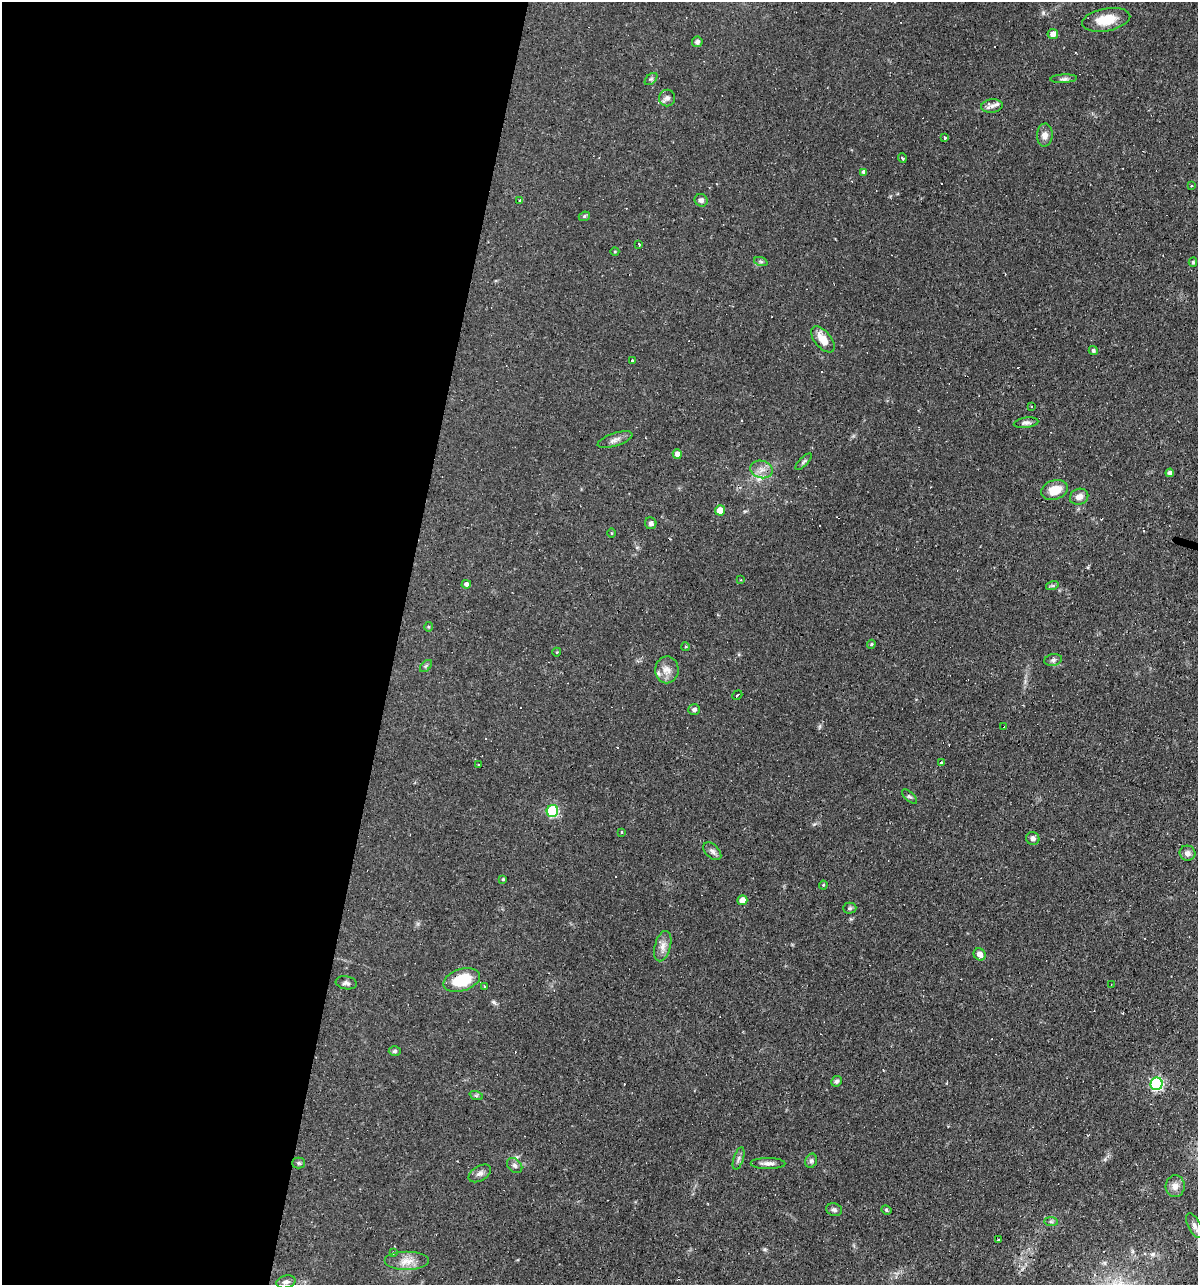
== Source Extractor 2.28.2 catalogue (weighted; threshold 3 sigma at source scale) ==
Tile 5 of 4 x 4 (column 1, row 2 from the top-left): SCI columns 250-1445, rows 2565-3847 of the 5156 x 5129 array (HDU 1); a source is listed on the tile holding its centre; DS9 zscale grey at full resolution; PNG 1200 x 1287 px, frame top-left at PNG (2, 2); each listed source drawn as its Kron ellipse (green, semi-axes under 4 px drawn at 4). Shown black and unused: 33% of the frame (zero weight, under 2 of 3 exposures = <1% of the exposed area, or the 3 px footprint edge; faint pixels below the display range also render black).
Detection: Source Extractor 2.28.2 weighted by HDU 2 'WHT'; one run over the whole footprint, this tile lists its part. Background 0.066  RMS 0.0053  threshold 0.0236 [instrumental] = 3 sigma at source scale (4.5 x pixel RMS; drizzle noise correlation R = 1.50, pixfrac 1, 0.05/0.05 arcsec/px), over >= 5 px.
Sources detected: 99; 15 cosmic-ray / hot-pixel residue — neither listed nor drawn; the other 84 listed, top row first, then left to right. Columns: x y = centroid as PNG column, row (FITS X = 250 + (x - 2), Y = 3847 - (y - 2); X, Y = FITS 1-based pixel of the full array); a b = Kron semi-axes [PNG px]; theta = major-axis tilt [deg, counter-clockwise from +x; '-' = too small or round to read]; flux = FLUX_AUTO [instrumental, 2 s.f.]
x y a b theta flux
1106 20 24 11 11 11
1053 34 5 5 - 3.2
697 42 5 5 - 1.7
651 79 7 4 44 0.88
1064 79 13 4 3 1.4
667 98 8 8 - 1.9
992 106 11 6 6 2.4
1045 135 11 8 87 2.9
945 137 3 2 - 0.53
902 158 5 3 - 0.52
864 172 4 4 - 1.9
1191 186 3 2 - 0.56
520 200 3 2 - 1.1
701 200 7 6 - 1.6
584 216 6 4 23 0.78
639 244 3 2 - 1.3
615 252 4 3 - 0.4
761 262 7 4 -19 0.89
1193 262 4 4 - 0.91
823 339 15 8 -51 6.6
1093 350 4 4 - 1.1
632 360 3 3 - 1.5
1031 407 3 2 - 0.59
1026 423 12 5 7 1.7
615 440 18 6 18 2.7
677 454 5 5 - 3.3
804 462 11 4 45 0.97
761 469 11 8 -15 3.7
1170 473 4 4 - 1.9
1055 490 14 9 18 7.8
1079 497 9 8 - 3.5
720 510 5 5 - 6.9
651 523 6 5 - 1.4
611 533 5 3 - 0.45
741 580 3 3 - 0.42
466 584 5 4 - 1.9
1052 586 6 4 17 0.8
428 627 5 3 - 0.59
871 644 4 4 - 0.61
685 647 4 3 - 0.75
557 652 4 3 - 0.38
1053 660 9 6 10 1.5
426 666 7 4 45 0.85
667 670 13 11 88 4.8
737 695 5 2 - 0.58
694 709 6 5 - 1.4
1003 726 3 2 - 0.76
942 762 3 3 - 1.2
478 765 3 2 - 0.91
909 796 9 4 -43 1
552 811 6 5 - 42
622 832 3 3 - 4.2
1033 838 7 6 - 2
712 851 11 6 -45 2
1187 853 8 7 - 2.2
503 879 3 3 - 0.55
823 885 4 4 - 0.55
742 900 5 5 - 5.3
850 908 6 5 - 0.93
663 946 15 8 74 3.7
980 954 6 5 - 2.6
462 980 19 11 18 21
346 983 10 6 -9 1.7
1111 985 3 2 - 0.31
485 986 3 3 - 1.6
395 1051 6 5 - 0.88
836 1081 5 5 - 1.3
1157 1084 6 6 - 71
476 1095 7 4 -18 0.82
739 1158 11 5 73 1.6
811 1161 7 5 73 1.2
299 1163 6 5 - 0.91
768 1163 17 5 0 2.7
515 1166 8 6 -45 1.6
480 1173 12 7 30 2.2
1175 1186 11 9 87 3.3
834 1210 8 6 -14 1.4
886 1210 5 3 - 0.74
1051 1222 7 4 0 0.92
1195 1226 13 6 -62 2.2
998 1240 3 3 - 1.8
393 1253 3 3 - 0.75
407 1261 22 9 0 6.2
286 1282 10 6 13 1.7
Overlapping masked pixels (flux is a lower limit): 1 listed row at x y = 1003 726
Unlisted compact peaks at least as high as the median listed source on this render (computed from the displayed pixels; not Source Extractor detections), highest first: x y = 494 1002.